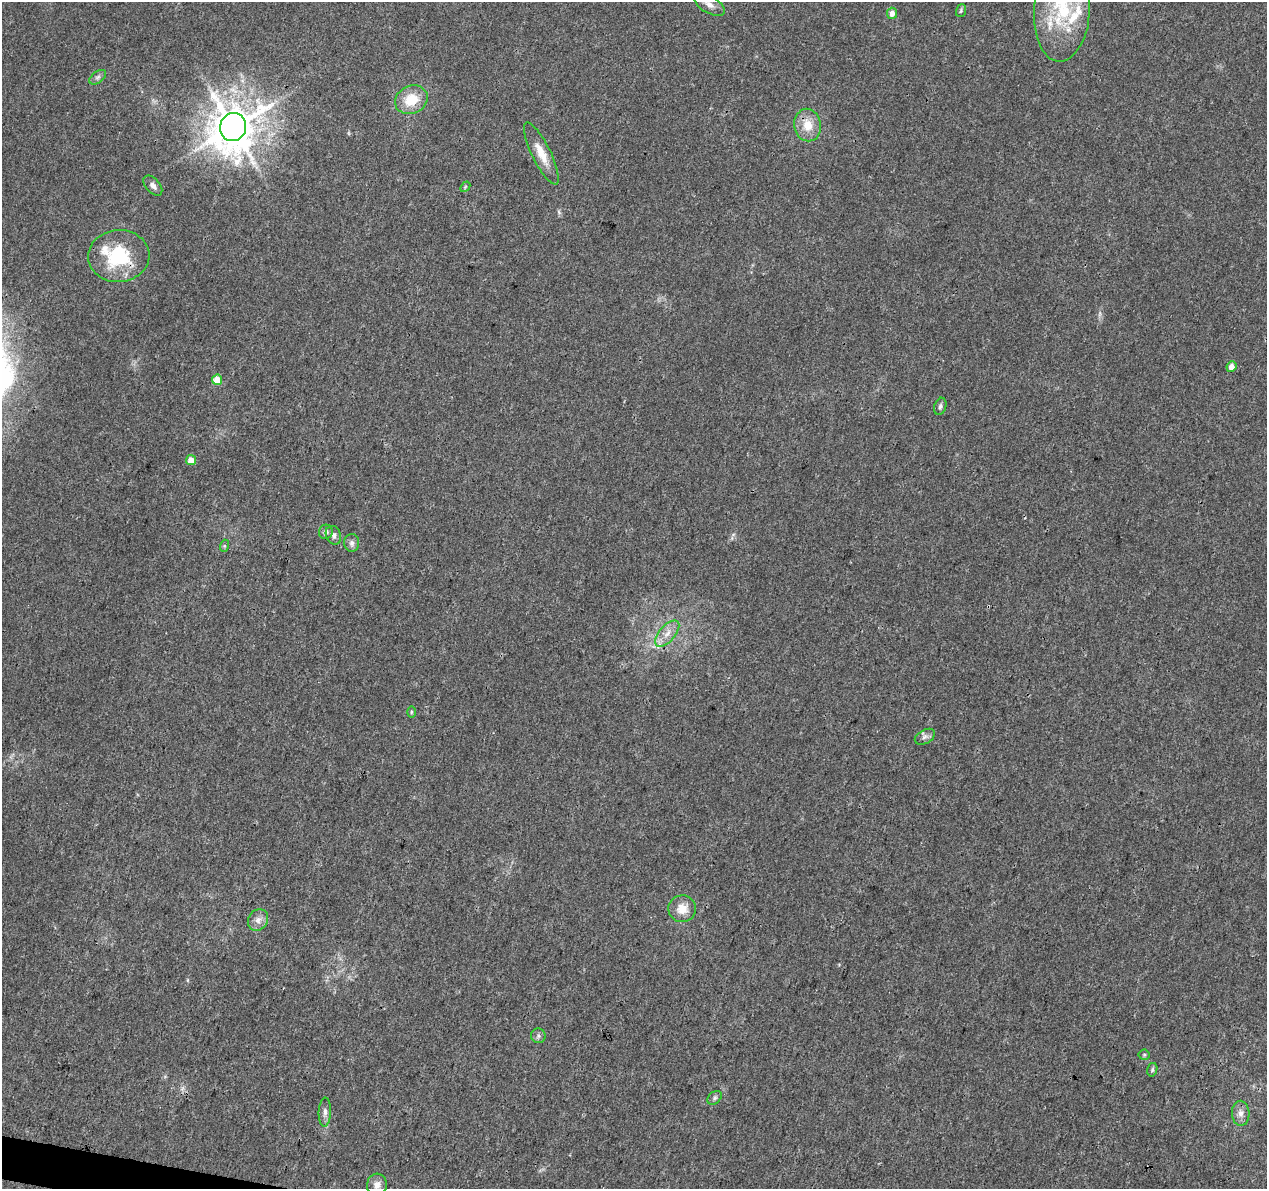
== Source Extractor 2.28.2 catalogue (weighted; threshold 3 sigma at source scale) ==
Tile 7 of 4 x 4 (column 3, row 2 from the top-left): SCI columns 2532-3796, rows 2603-3789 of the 5076 x 5262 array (HDU 1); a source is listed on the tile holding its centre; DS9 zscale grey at full resolution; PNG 1269 x 1191 px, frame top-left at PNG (2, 2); each listed source drawn as its Kron ellipse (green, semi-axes under 4 px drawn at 4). Shown black and unused: <1% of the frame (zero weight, under 3 of 4 exposures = <1% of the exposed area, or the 3 px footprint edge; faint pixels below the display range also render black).
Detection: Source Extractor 2.28.2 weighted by HDU 2 'WHT'; one run over the whole footprint, this tile lists its part. Background 0.0195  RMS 0.0029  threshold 0.0131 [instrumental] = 3 sigma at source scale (4.5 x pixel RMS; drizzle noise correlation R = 1.50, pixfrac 1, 0.0396/0.0396 arcsec/px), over >= 5 px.
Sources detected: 38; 6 inside a brighter listed object's ellipse — not listed separately; the other 32 listed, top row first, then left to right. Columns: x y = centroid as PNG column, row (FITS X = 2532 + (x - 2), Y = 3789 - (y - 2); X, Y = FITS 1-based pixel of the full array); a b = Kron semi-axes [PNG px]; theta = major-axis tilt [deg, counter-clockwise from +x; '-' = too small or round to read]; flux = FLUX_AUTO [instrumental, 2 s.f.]
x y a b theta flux
709 4 17 8 -30 2.2
1062 10 51 28 86 22
961 11 6 5 - 0.45
892 13 6 5 - 1.9
98 77 9 5 37 0.82
411 100 17 14 25 7.4
808 125 16 13 -79 5.2
233 127 14 13 - 1000
541 153 34 9 -64 5.1
153 186 12 7 -49 1.4
465 187 6 4 48 0.37
119 256 31 26 4 20
1231 367 5 5 - 2.5
217 380 5 5 - 4.9
940 406 9 6 74 0.85
191 460 5 5 - 3.3
326 532 7 7 - 0.94
333 535 9 7 -65 1.2
352 543 9 7 88 1.1
224 546 6 4 72 0.41
667 634 16 8 49 3
411 712 5 3 - 0.37
925 737 11 6 29 1.1
682 909 14 13 - 4.1
258 920 11 9 55 2
538 1036 7 7 - 0.85
1144 1055 5 5 - 0.43
1152 1070 7 5 76 0.59
715 1098 8 6 42 0.71
325 1112 14 6 88 1.4
1241 1113 12 9 -87 1.9
377 1185 11 10 - 2
Overlapping masked pixels (flux is a lower limit): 1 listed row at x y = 119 256
Isophote crosses this tile's border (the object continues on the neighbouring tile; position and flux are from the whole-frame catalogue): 1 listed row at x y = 1062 10